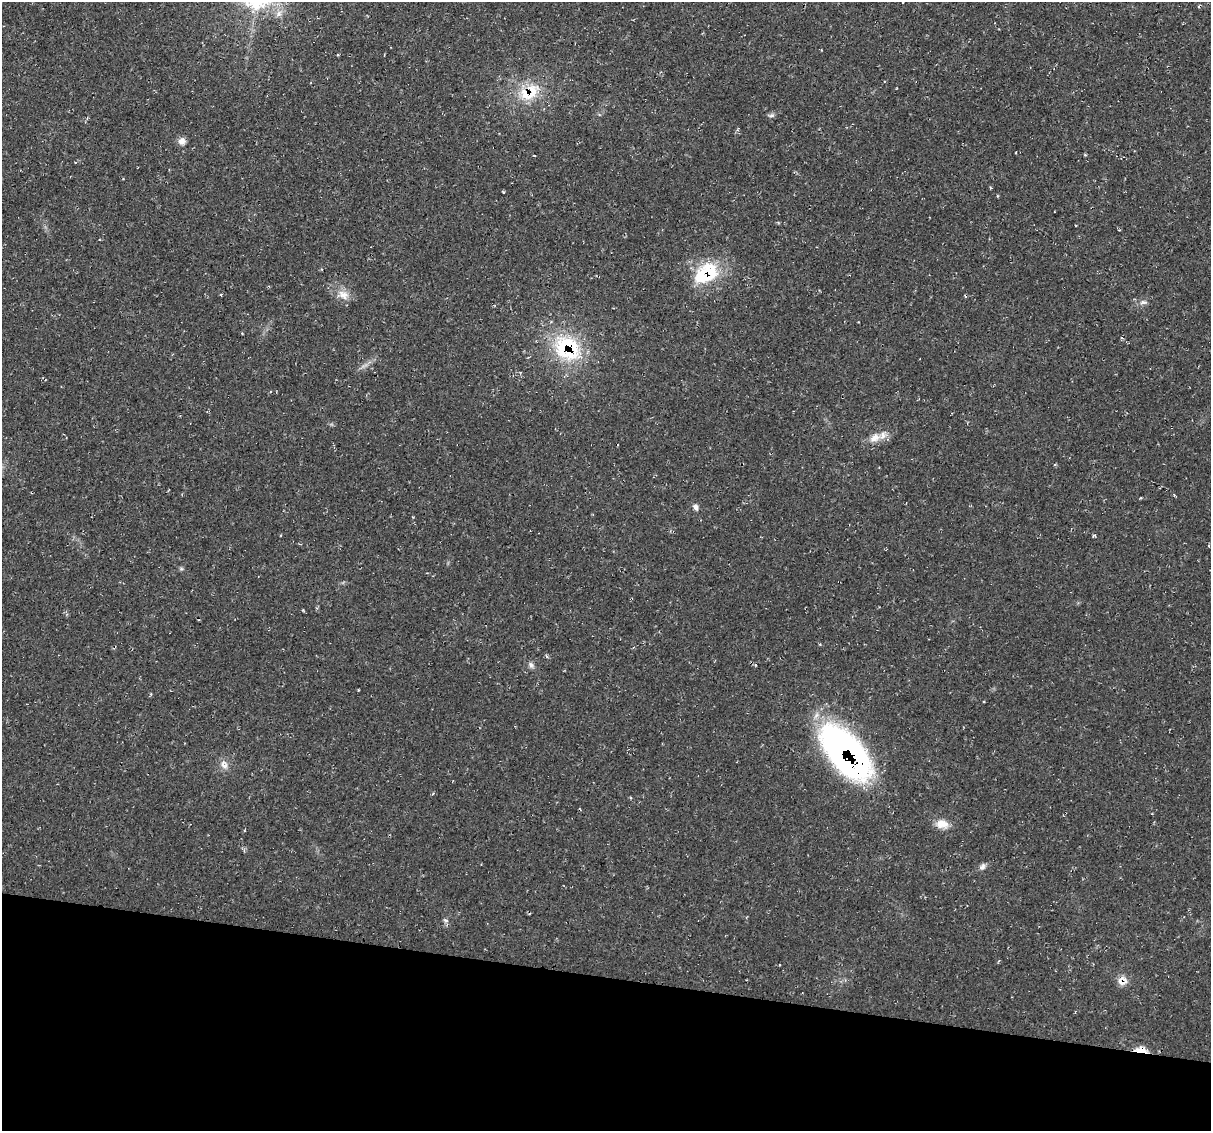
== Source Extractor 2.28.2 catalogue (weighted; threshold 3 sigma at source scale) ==
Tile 15 of 4 x 4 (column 3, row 4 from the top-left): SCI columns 2435-3643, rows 115-1243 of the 4856 x 4871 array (HDU 1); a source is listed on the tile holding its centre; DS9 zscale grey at full resolution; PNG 1213 x 1133 px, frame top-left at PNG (2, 2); no overlay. Shown black and unused: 14% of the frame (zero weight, under 2 of 3 exposures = <1% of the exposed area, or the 3 px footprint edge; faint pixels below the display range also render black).
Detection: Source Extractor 2.28.2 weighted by HDU 2 'WHT'; one run over the whole footprint, this tile lists its part. Background 0.0207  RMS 0.0061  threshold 0.0275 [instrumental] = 3 sigma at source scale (4.5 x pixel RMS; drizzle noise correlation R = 1.50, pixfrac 1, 0.05/0.05 arcsec/px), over >= 5 px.
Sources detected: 24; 3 inside a brighter listed object's ellipse — not listed separately; the other 21 listed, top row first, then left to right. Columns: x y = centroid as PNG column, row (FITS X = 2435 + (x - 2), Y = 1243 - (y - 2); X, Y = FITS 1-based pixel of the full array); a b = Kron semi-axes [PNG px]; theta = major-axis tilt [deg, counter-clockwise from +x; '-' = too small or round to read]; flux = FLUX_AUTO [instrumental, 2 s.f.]
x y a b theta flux
531 92 28 15 64 17
771 115 7 6 - 1.4
182 141 11 8 46 3
534 155 3 2 - 0.47
997 196 4 2 - 0.66
1076 225 2 2 - 0.53
708 271 32 24 -27 27
343 295 17 11 -38 6.4
1143 302 10 6 0 2
566 345 41 31 -6 46
875 438 16 11 30 6.8
695 507 8 6 -62 1.9
181 569 6 4 17 0.87
531 665 10 5 -74 1.8
845 752 64 31 -50 200
224 765 12 8 -53 3.9
942 824 17 11 -4 6.4
983 867 9 6 64 2
446 920 6 4 -3 1.1
1123 981 12 11 - 5
1141 1050 10 5 -6 11
Overlapping masked pixels (flux is a lower limit): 6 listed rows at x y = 531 92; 708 271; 566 345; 845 752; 1123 981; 1141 1050